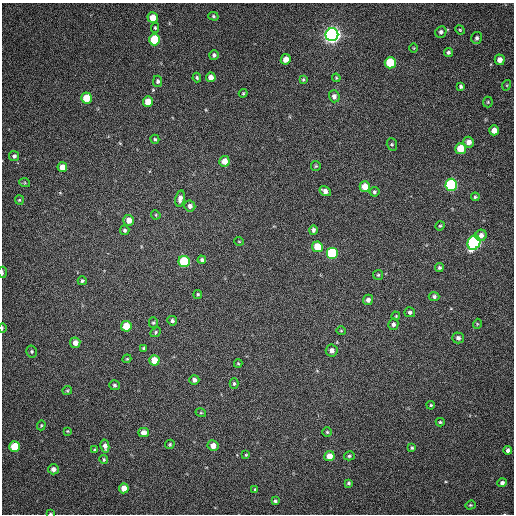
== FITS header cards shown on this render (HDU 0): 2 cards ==
NAXIS1  =                  512 / Axis length
NAXIS2  =                  512 / Axis length

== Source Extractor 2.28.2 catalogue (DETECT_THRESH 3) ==
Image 512 x 512 px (HDU 0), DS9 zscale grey, 1 PNG px = 1 image px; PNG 516 x 516 px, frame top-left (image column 1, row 512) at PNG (2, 3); each listed source drawn as its Kron ellipse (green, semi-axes under 4 px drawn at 4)
Background 113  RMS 10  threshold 31.3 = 3 sigma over >= 5 px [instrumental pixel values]
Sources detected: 111; all 111 listed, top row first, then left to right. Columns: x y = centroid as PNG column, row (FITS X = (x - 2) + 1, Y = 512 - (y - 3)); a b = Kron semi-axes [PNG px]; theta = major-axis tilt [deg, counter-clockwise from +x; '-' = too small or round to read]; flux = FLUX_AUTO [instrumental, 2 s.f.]
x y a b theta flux
213 16 5 4 - 1000
153 18 5 5 - 9200
155 28 5 4 - 810
460 30 5 4 - 690
441 32 6 5 - 1700
332 35 6 6 - 390000
477 38 6 5 - 1700
154 40 5 5 - 32000
414 48 4 3 - 510
448 52 5 4 - 1400
214 55 5 5 - 1400
286 59 5 4 - 5000
500 60 5 5 - 4700
390 63 5 5 - 31000
211 77 5 5 - 4900
197 78 5 4 - 1100
336 78 4 4 - 740
303 79 4 3 - 860
158 81 5 4 - 1500
507 85 5 3 - 620
461 87 3 3 - 1200
243 93 4 4 - 740
334 96 6 5 - 2700
86 98 5 5 - 16000
148 102 5 5 - 10000
488 102 5 5 - 870
494 130 5 5 - 5700
155 139 4 4 - 980
468 142 5 5 - 4000
392 144 6 5 - 1100
461 149 5 5 - 18000
14 156 5 5 - 1800
224 161 5 5 - 8400
316 166 5 5 - 830
62 167 5 4 - 6600
25 183 5 3 - 810
451 185 6 6 - 82000
365 187 5 5 - 10000
325 191 6 4 -32 3400
374 192 5 5 - 1200
475 197 4 4 - 990
180 199 8 5 80 3300
19 200 4 4 - 750
190 206 6 5 - 2600
156 215 5 4 - 730
129 220 5 5 - 6100
440 226 5 4 - 820
125 230 5 4 - 1300
313 230 5 4 - 1700
481 235 6 5 - 3300
239 241 5 3 - 530
474 243 7 6 - 140000
317 247 5 5 - 18000
332 253 6 6 - 47000
202 260 4 4 - 1500
184 261 6 5 - 41000
439 267 4 4 - 1300
2 272 5 2 - 970
378 275 5 5 - 960
82 281 4 4 - 1000
198 294 4 4 - 730
434 297 5 4 - 1400
368 300 5 5 - 2700
410 312 5 5 - 1500
396 316 4 4 - 640
172 321 5 4 - 1700
153 323 5 4 - 1000
393 324 6 5 - 1800
477 324 5 3 - 630
126 326 5 5 - 16000
2 328 4 3 - 640
341 331 5 4 - 700
155 332 6 4 45 990
458 338 5 5 - 2100
75 343 5 5 - 4700
144 349 4 3 - 1200
32 351 6 5 - 1100
332 351 6 6 - 3500
127 359 4 4 - 790
154 360 5 5 - 11000
238 363 4 4 - 770
194 380 5 5 - 2400
234 383 5 4 - 1100
114 385 5 5 - 1300
67 390 5 3 - 780
431 405 4 3 - 840
201 413 5 3 - 640
440 422 4 4 - 970
41 425 5 4 - 730
67 431 3 3 - 620
143 432 5 4 - 4200
327 432 5 5 - 950
170 444 5 4 - 950
105 446 6 4 -78 2800
213 446 5 5 - 5700
14 447 5 5 - 19000
412 448 4 3 - 900
95 450 4 3 - 1000
508 450 4 4 - 2100
246 455 4 3 - 780
329 456 5 5 - 7900
349 456 5 4 - 1200
104 459 4 4 - 1100
53 469 5 5 - 3100
349 483 4 3 - 1100
502 483 5 4 - 2000
124 488 5 5 - 6600
255 489 4 4 - 750
275 501 3 3 - 1200
470 505 5 4 - 890
51 514 4 2 - 680
At the frame edge (FLAGS 8, measured only in part): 3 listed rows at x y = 2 272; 2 328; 51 514